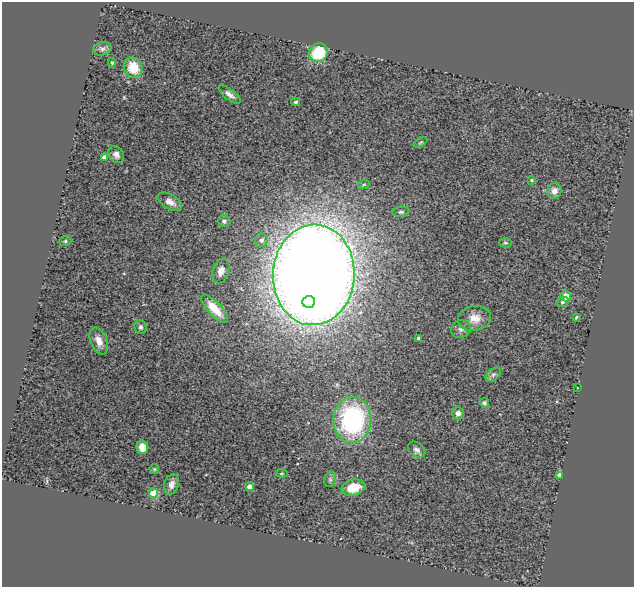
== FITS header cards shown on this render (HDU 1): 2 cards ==
NAXIS1  =                  632
NAXIS2  =                  585

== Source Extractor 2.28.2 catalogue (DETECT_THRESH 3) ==
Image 632 x 585 px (HDU 1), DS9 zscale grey, 1 PNG px = 1 image px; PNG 636 x 589 px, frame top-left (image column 1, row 585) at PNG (2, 2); each listed source drawn as its Kron ellipse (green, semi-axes under 4 px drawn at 4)
Background 0.675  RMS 0.14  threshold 0.405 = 3 sigma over >= 5 px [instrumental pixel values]
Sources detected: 45; all 45 listed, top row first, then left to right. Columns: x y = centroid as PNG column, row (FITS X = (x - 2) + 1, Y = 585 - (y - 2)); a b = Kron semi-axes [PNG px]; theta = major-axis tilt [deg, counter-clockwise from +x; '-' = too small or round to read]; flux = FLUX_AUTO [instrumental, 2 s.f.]
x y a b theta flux
102 49 9 6 15 34
319 53 10 9 - 370
112 63 5 4 - 13
133 67 10 9 - 200
230 95 13 5 -37 47
295 102 4 3 - 13
421 142 7 4 30 12
116 155 9 7 -52 41
104 157 4 4 - 44
532 180 3 3 - 9.6
364 184 6 3 18 11
554 191 7 7 - 53
170 202 13 7 -31 61
401 212 8 5 6 19
224 221 6 6 - 30
261 240 6 6 - 37
65 241 6 5 - 15
505 243 6 4 -2 14
221 271 12 8 71 67
314 275 50 41 87 28000
566 296 5 5 - 76
309 302 6 6 - 420
562 302 6 5 - 17
214 309 18 6 -47 200
576 317 3 2 - 8.9
475 318 16 12 9 110
141 327 7 6 - 25
461 329 10 8 28 38
419 338 3 3 - 18
99 341 14 8 -68 90
493 375 9 5 39 27
578 388 2 2 - 5.7
484 403 5 4 - 19
458 413 6 6 - 53
352 420 23 19 87 1300
142 447 7 6 - 110
417 450 10 7 -38 35
154 469 5 5 - 11
282 473 6 4 -5 12
559 475 3 3 - 65
330 479 8 6 72 21
171 484 10 7 72 47
250 487 4 4 - 99
353 488 12 8 14 210
153 493 4 4 - 330